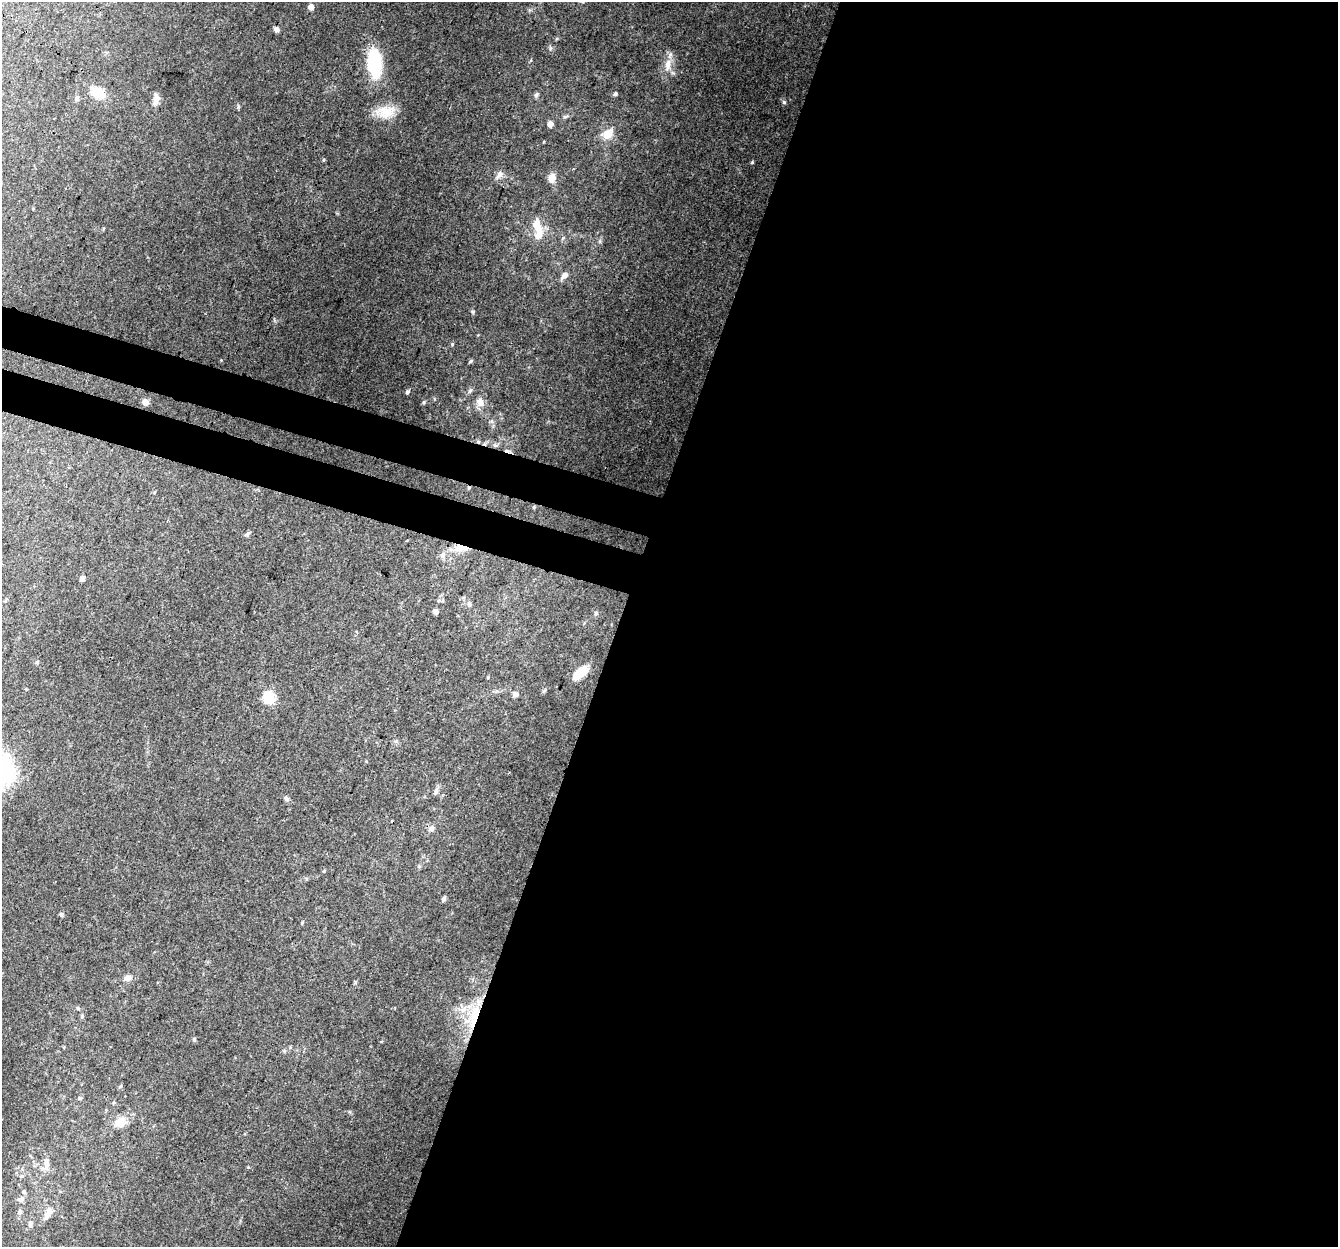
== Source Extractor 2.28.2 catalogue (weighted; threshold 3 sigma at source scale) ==
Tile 12 of 4 x 4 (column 4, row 3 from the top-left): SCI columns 4031-5366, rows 1518-2762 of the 5396 x 5587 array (HDU 1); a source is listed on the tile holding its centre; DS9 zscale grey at full resolution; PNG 1340 x 1249 px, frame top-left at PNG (2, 2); no overlay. Shown black and unused: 57% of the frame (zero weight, under 3 of 4 exposures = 5% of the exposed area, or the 3 px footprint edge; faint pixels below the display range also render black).
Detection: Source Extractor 2.28.2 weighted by HDU 2 'WHT'; one run over the whole footprint, this tile lists its part. Background 0.0915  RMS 0.0058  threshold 0.0259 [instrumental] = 3 sigma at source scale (4.5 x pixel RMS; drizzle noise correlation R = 1.50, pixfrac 1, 0.0396/0.0396 arcsec/px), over >= 5 px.
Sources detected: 64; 2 cosmic-ray / hot-pixel residue — not listed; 1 inside a brighter listed object's ellipse — not listed separately; the other 61 listed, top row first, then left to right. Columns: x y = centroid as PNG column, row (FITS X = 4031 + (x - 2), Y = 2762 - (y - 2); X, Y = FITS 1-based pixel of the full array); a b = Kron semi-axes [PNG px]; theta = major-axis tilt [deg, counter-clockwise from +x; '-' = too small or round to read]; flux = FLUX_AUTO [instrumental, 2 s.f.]
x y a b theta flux
311 7 5 5 - 3.2
276 29 5 4 - 2.6
374 63 31 15 -85 31
668 65 17 8 81 6
98 93 15 11 -24 11
615 94 5 4 - 0.97
536 95 8 5 62 1.2
156 97 11 10 - 3.1
77 98 7 6 - 1.3
784 102 6 5 - 0.87
386 112 27 16 6 11
565 116 8 4 9 1.1
550 124 5 5 - 3.8
607 134 14 11 36 7.8
752 162 4 4 - 0.6
499 175 14 7 49 2.6
552 178 10 7 78 4.6
536 223 14 8 72 5.1
538 235 14 9 49 5.9
565 275 8 5 46 3.4
473 312 6 4 -72 0.77
452 344 4 4 - 0.54
471 361 6 4 28 0.84
470 390 6 5 - 1.1
407 392 5 4 - 0.93
145 402 5 5 - 4.7
424 402 5 4 - 0.73
480 402 12 9 -57 4.2
247 534 8 4 26 1.2
460 548 20 9 0 7.2
443 556 8 6 78 2.3
82 579 4 4 - 2.6
469 604 6 6 - 1.2
436 612 6 5 - 1.5
596 613 6 4 75 1.1
37 662 5 4 - 0.76
580 673 17 8 41 10
488 677 5 3 - 0.55
515 694 8 7 - 1.7
268 697 6 6 - 48
436 791 8 5 63 1.6
286 798 7 5 -45 1.1
431 829 8 7 - 1.8
324 871 4 3 - 0.56
444 899 5 4 - 1.8
61 914 5 4 - 1.5
302 923 4 4 - 0.57
127 978 6 6 - 3.4
78 1008 5 5 - 0.76
475 1015 38 9 78 17
82 1016 6 4 88 1.1
194 1039 5 4 - 1.1
120 1086 6 3 45 0.7
80 1098 6 3 18 0.7
120 1122 15 12 11 7.3
47 1164 17 7 86 3.9
24 1192 6 5 - 1.1
21 1199 7 7 - 2.4
20 1212 7 6 - 1.5
47 1214 21 7 67 5.1
30 1224 11 6 76 1.9
Overlapping masked pixels (flux is a lower limit): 2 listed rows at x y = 460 548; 475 1015
Unlisted compact peaks at least as high as the median listed source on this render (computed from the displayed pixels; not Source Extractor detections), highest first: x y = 550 48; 238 107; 323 160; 544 142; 531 60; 600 241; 248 1167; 355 982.